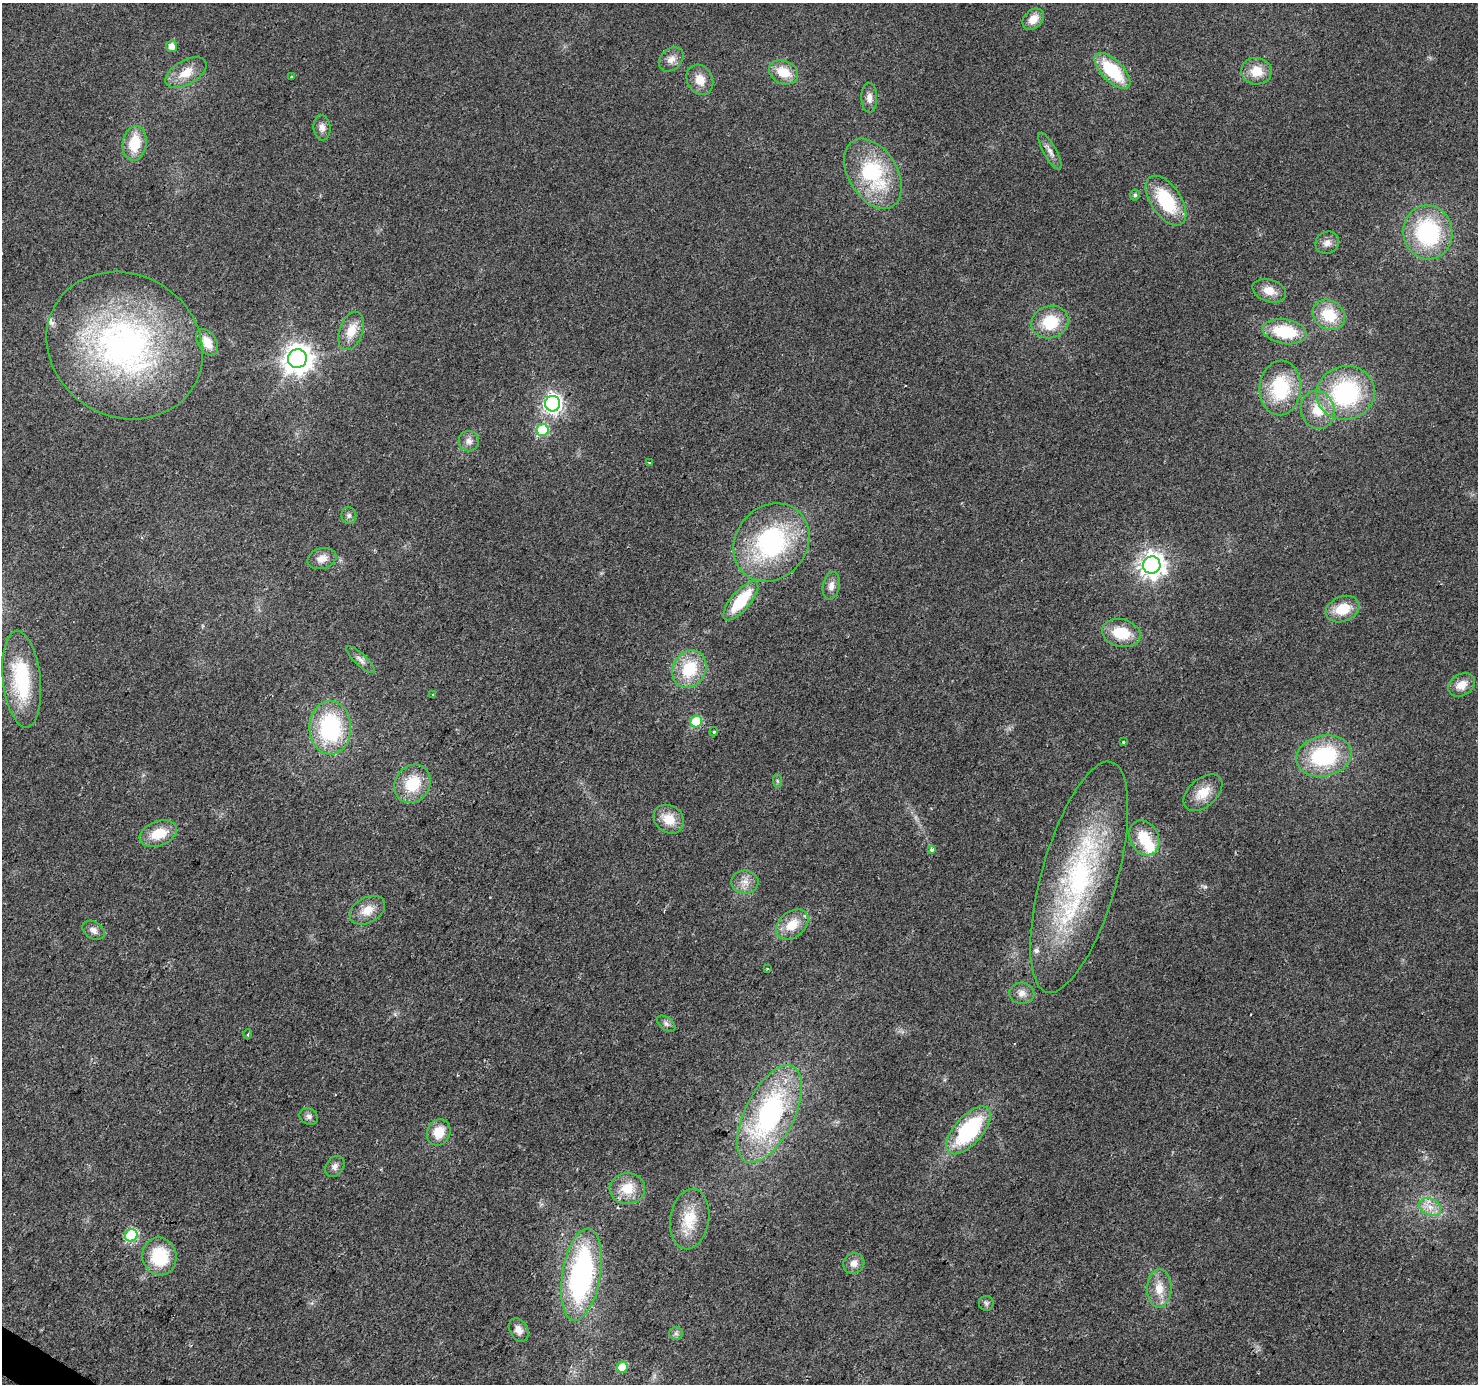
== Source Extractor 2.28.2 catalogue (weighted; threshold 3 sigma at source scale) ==
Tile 7 of 4 x 4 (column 3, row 2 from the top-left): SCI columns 2953-4428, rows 2954-4335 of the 5910 x 5972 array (HDU 1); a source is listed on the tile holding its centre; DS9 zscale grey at full resolution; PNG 1480 x 1386 px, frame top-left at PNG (2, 3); each listed source drawn as its Kron ellipse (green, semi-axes under 4 px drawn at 4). Shown black and unused: <1% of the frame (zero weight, under 2 of 3 exposures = <1% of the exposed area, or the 3 px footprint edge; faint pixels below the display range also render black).
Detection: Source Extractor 2.28.2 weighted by HDU 2 'WHT'; one run over the whole footprint, this tile lists its part. Background 0.0265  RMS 0.0062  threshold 0.0279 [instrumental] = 3 sigma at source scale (4.5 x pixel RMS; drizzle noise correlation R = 1.50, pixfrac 1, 0.0396/0.0396 arcsec/px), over >= 5 px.
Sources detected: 88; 1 inside a brighter object's white glare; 1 cosmic-ray / hot-pixel residue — neither listed nor drawn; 2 inside a brighter listed object's ellipse — not listed separately; the other 84 listed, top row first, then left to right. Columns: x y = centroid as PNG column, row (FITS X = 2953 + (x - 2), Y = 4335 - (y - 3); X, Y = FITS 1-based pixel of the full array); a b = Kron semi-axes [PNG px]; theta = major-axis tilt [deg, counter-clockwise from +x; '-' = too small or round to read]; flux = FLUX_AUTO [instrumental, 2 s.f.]
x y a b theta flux
1033 19 12 9 46 7.4
172 46 6 5 - 4.8
671 59 14 10 44 4.9
1112 71 23 10 -45 34
1257 71 15 13 -6 12
784 72 15 11 -25 14
186 73 23 12 30 11
291 77 3 2 - 0.61
700 80 16 13 -61 8.9
869 98 15 8 -89 4.4
322 128 13 8 -85 3.9
135 143 17 12 82 20
1050 151 21 6 -61 4.1
873 174 38 24 -59 56
1135 195 5 5 - 1.4
1166 201 28 15 -56 36
1428 232 27 24 -83 68
1327 243 12 11 - 4.3
1269 291 17 11 -18 8.3
1329 315 17 14 -36 20
1050 322 19 16 18 23
351 331 20 11 71 11
1285 332 22 12 -9 29
207 342 14 9 -59 7.9
125 346 80 71 -31 220
297 359 9 9 - 760
1280 388 27 20 85 40
1346 393 29 27 15 76
553 404 8 7 - 250
1318 410 19 16 -72 15
543 430 6 6 - 41
469 441 10 10 - 3.5
649 462 4 2 - 0.58
349 515 8 7 - 1.9
771 542 41 35 51 92
322 559 15 10 16 5.7
1152 565 8 8 - 560
831 586 14 8 79 4.5
741 601 24 9 49 29
1343 609 17 12 22 16
1121 633 19 13 -13 19
360 660 18 5 -44 3.2
689 669 19 16 58 27
22 679 48 19 -84 48
1462 685 14 10 30 7.9
433 695 4 3 - 0.72
696 721 6 6 - 40
330 728 27 21 -90 67
714 732 4 3 - 0.71
1123 742 3 3 - 1.6
1324 756 28 20 12 56
777 781 7 4 -88 1.1
412 784 20 17 56 22
1203 793 23 14 42 12
669 819 16 13 -36 12
158 834 19 12 20 16
1144 838 18 14 -63 19
932 850 4 3 - 2.9
1079 877 120 38 74 140
745 882 13 11 -3 6.1
367 910 19 12 29 9.7
792 925 18 12 39 14
93 930 12 8 -32 3.4
767 969 3 2 - 0.59
1022 993 12 10 -4 5.1
666 1024 10 6 -37 2.1
248 1034 5 3 - 0.72
769 1114 53 24 63 120
309 1116 9 8 - 2.3
968 1130 29 14 48 62
439 1132 13 11 64 12
335 1166 11 8 55 3
627 1188 18 15 4 14
1430 1207 11 8 -26 5.8
690 1219 30 19 80 20
131 1235 6 6 - 62
159 1256 19 17 -77 32
854 1263 11 10 - 4.6
581 1275 47 19 80 130
1159 1288 19 12 89 11
986 1303 7 7 - 1.7
519 1330 12 9 -62 4.5
676 1333 7 6 - 1.6
622 1367 5 5 - 17